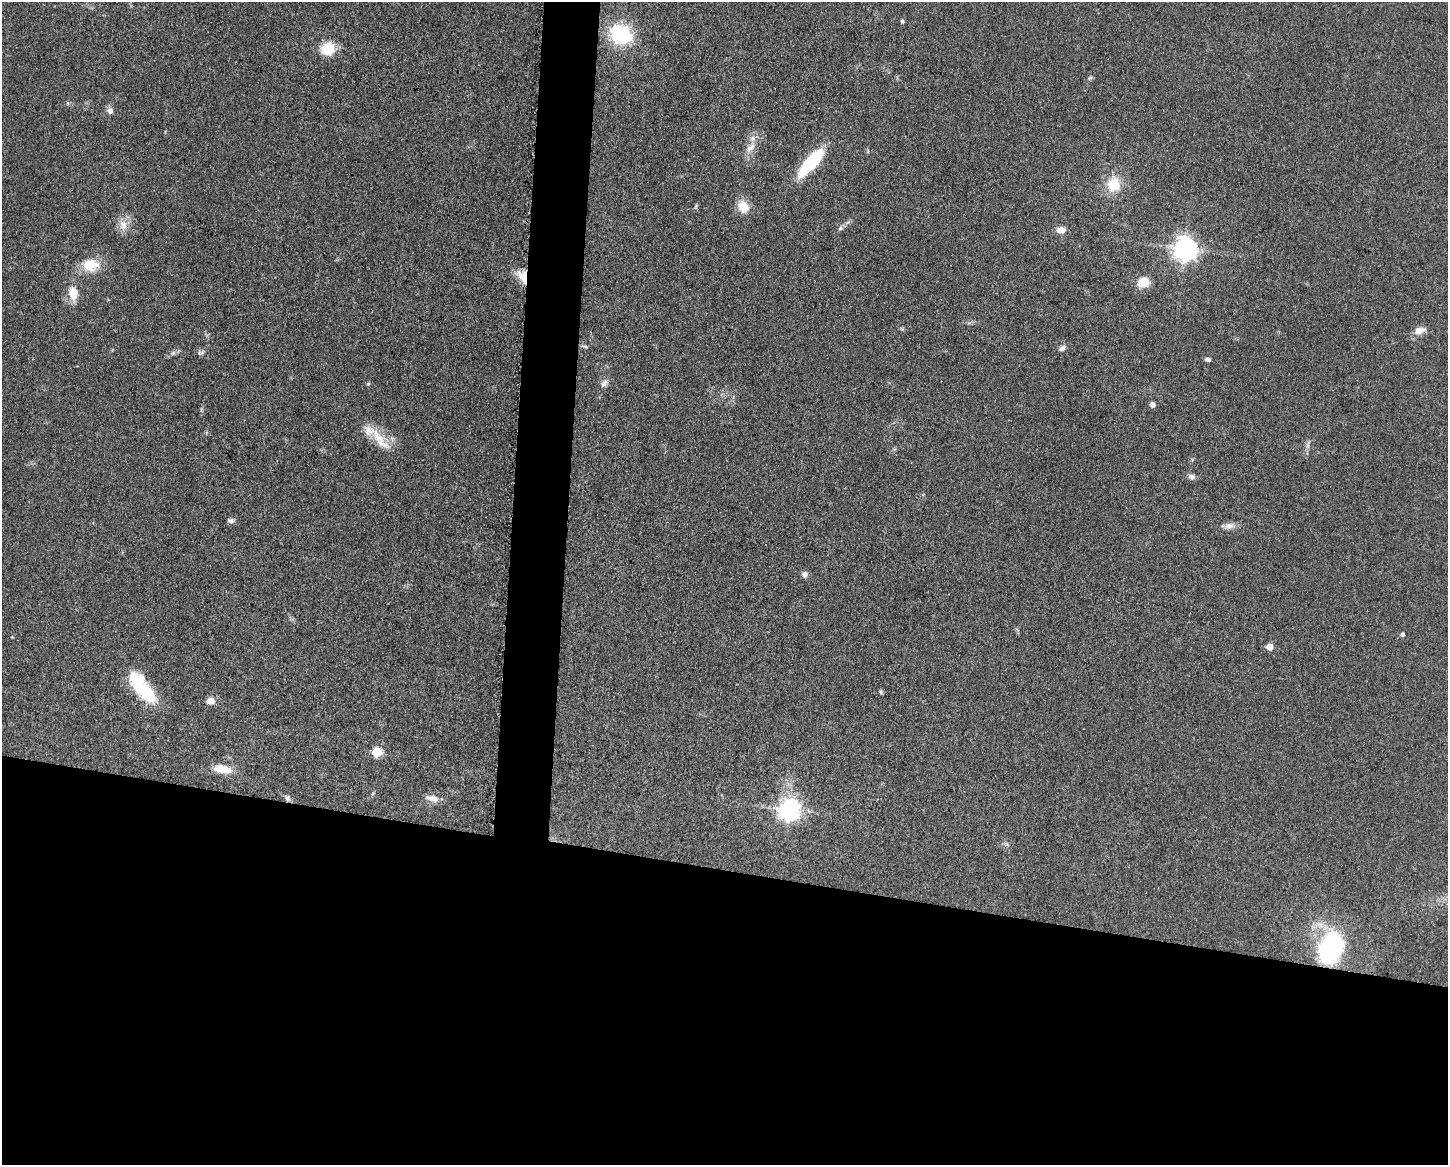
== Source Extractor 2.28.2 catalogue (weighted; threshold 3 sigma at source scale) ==
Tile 11 of 3 x 4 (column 2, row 4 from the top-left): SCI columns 1678-3123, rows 3-1165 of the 4681 x 4654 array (HDU 1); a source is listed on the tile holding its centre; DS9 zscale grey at full resolution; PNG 1450 x 1167 px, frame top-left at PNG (2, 2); no overlay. Shown black and unused: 28% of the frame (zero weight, under 3 of 5 exposures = <1% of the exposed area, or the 3 px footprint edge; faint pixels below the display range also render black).
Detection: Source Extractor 2.28.2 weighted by HDU 2 'WHT'; one run over the whole footprint, this tile lists its part. Background 0.0619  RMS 0.0058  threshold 0.0261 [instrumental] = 3 sigma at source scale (4.5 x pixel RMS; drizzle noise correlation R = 1.50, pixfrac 1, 0.05/0.05 arcsec/px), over >= 5 px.
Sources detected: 46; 1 inside a brighter object's white glare — not listed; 1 inside a brighter listed object's ellipse — not listed separately; the other 44 listed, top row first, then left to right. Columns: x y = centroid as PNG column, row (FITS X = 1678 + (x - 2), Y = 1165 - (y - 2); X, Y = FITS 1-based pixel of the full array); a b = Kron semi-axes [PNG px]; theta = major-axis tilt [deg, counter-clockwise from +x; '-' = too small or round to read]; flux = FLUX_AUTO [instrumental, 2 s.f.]
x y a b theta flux
902 21 5 5 - 0.79
621 34 20 16 -27 48
328 49 15 13 20 15
1090 78 7 5 22 1
110 111 9 8 - 2.8
750 148 18 9 46 6
810 163 33 11 49 37
1114 184 18 16 90 15
696 206 6 4 71 0.83
743 207 16 13 -54 8.7
123 225 16 11 -75 6.1
840 228 7 6 - 1.4
1061 230 9 7 4 5.1
1185 249 9 8 - 400
90 265 22 18 1 13
522 276 18 10 -53 9.5
1143 282 12 10 25 10
73 293 19 11 -84 9
1419 330 16 9 16 4.5
585 346 9 3 -11 1.1
1062 348 9 6 45 1.9
173 353 7 6 - 1.5
201 353 11 5 20 1.5
1208 359 7 5 -3 1.6
604 383 12 7 50 2.7
368 384 5 4 - 0.68
1152 405 5 5 - 2.7
379 439 45 13 -49 15
1307 446 9 4 71 1.5
1192 477 9 7 -4 2.1
231 521 7 6 - 2.1
1228 526 14 8 15 3.6
804 574 7 7 - 2.2
1402 634 5 5 - 1.4
1269 647 5 5 - 6.4
145 691 37 15 -43 28
881 692 6 5 - 0.83
211 701 8 7 - 4.9
377 752 7 6 - 19
222 769 23 10 -10 9.9
287 798 9 6 -51 1.8
432 798 18 8 -12 4.7
789 810 9 8 - 280
1331 947 33 24 67 76
Overlapping masked pixels (flux is a lower limit): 1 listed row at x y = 522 276